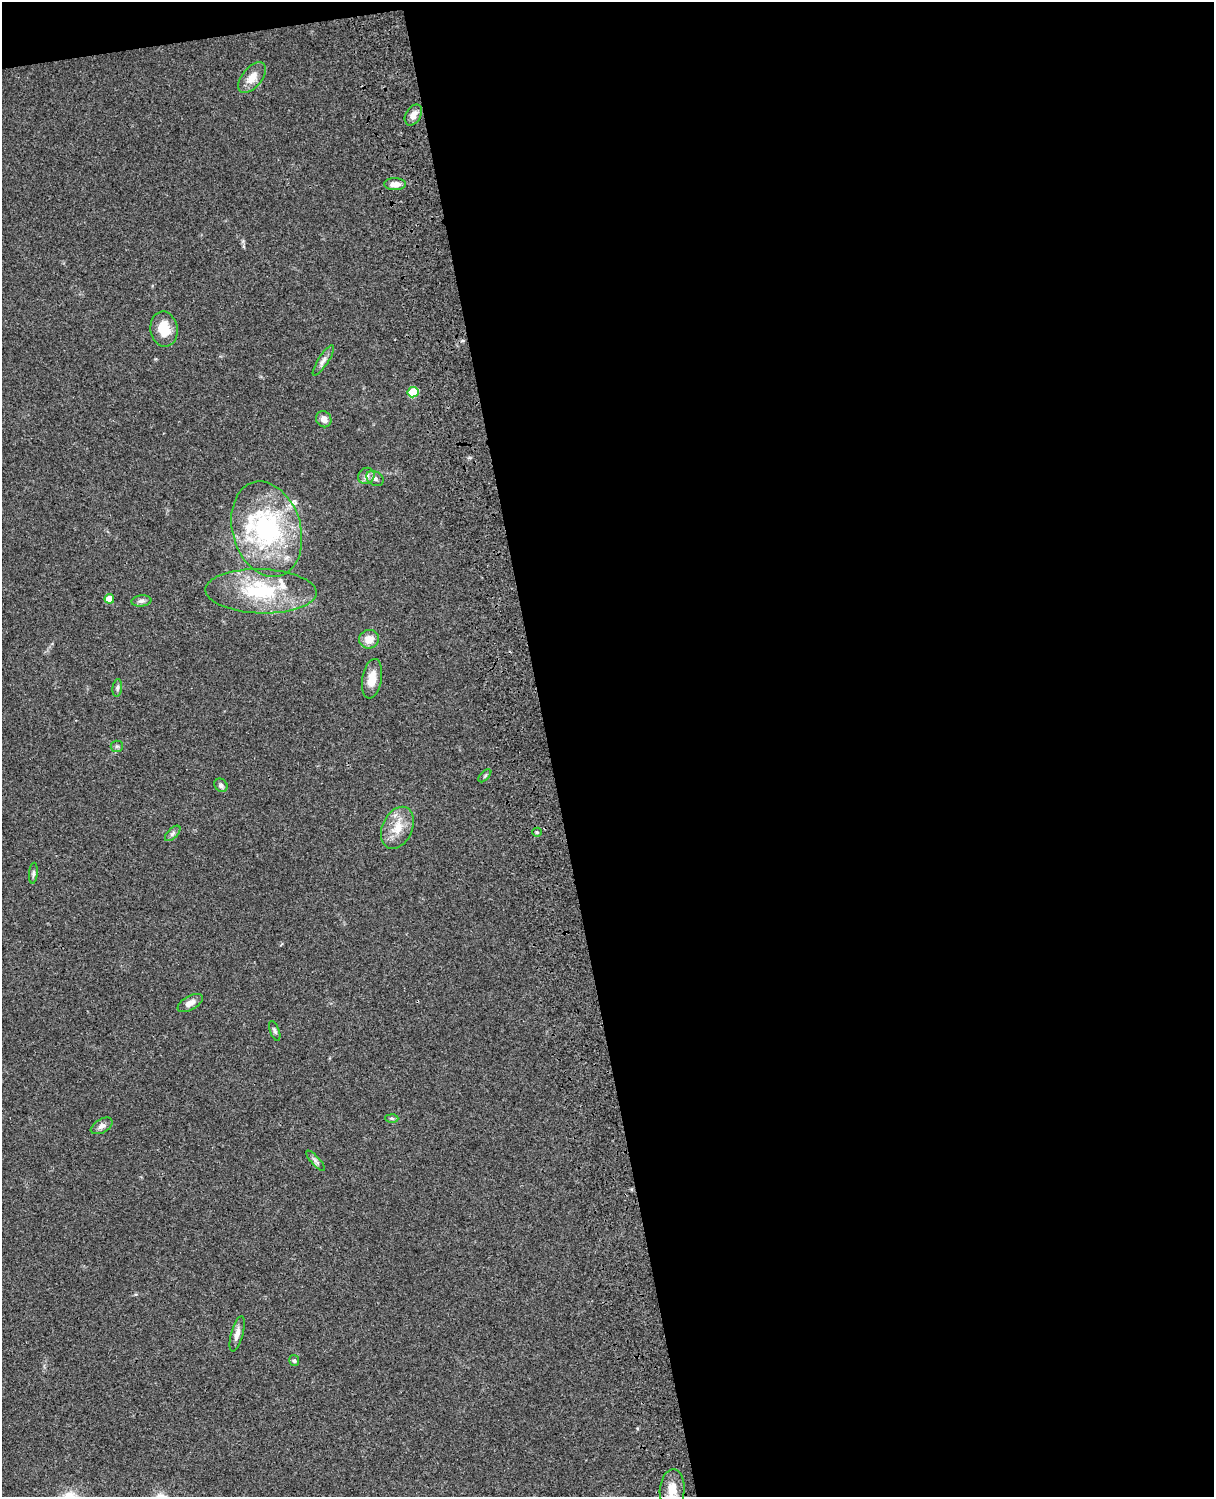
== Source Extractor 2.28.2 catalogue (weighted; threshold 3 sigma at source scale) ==
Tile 4 of 4 x 3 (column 4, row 1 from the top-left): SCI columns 3758-4969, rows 3269-4763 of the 5088 x 4927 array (HDU 1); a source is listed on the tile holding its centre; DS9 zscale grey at full resolution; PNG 1216 x 1499 px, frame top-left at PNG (2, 2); each listed source drawn as its Kron ellipse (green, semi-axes under 4 px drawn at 4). Shown black and unused: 56% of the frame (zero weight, under 3 of 4 exposures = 6% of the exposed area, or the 3 px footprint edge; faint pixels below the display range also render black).
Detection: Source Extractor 2.28.2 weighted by HDU 2 'WHT'; one run over the whole footprint, this tile lists its part. Background 0.0799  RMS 0.0058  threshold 0.0261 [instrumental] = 3 sigma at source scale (4.5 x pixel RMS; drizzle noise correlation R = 1.50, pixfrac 1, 0.05/0.05 arcsec/px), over >= 5 px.
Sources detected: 34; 3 inside a brighter listed object's ellipse — not listed separately; the other 31 listed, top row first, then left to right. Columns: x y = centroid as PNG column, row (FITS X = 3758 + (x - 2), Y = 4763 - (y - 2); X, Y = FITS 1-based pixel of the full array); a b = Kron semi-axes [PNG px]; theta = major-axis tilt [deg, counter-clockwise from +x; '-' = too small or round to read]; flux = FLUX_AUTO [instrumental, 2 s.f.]
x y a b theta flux
252 78 18 10 51 6.2
413 115 11 7 60 3.7
395 184 11 6 0 3.9
164 329 18 13 -81 12
323 361 18 5 57 2.7
413 392 5 5 - 19
324 419 8 7 - 3
366 476 8 7 - 2.4
375 478 9 6 -32 2.1
267 529 49 34 -74 79
261 591 56 22 -2 40
109 599 5 5 - 8.1
141 601 10 5 6 1.7
369 639 10 9 - 6.1
372 679 20 9 80 7.4
117 688 9 4 83 1.2
117 746 6 5 - 1.2
485 776 8 3 45 0.78
221 785 7 6 - 1.7
397 828 22 15 64 11
537 832 5 4 - 0.77
173 833 10 5 46 1.5
33 873 10 4 85 1.2
190 1003 14 7 29 3.9
275 1031 10 4 -69 1.3
392 1118 6 4 -2 0.94
102 1126 12 6 29 2.5
316 1161 13 4 -48 1.7
237 1334 18 6 74 3.4
294 1361 5 5 - 1
672 1489 20 12 85 9